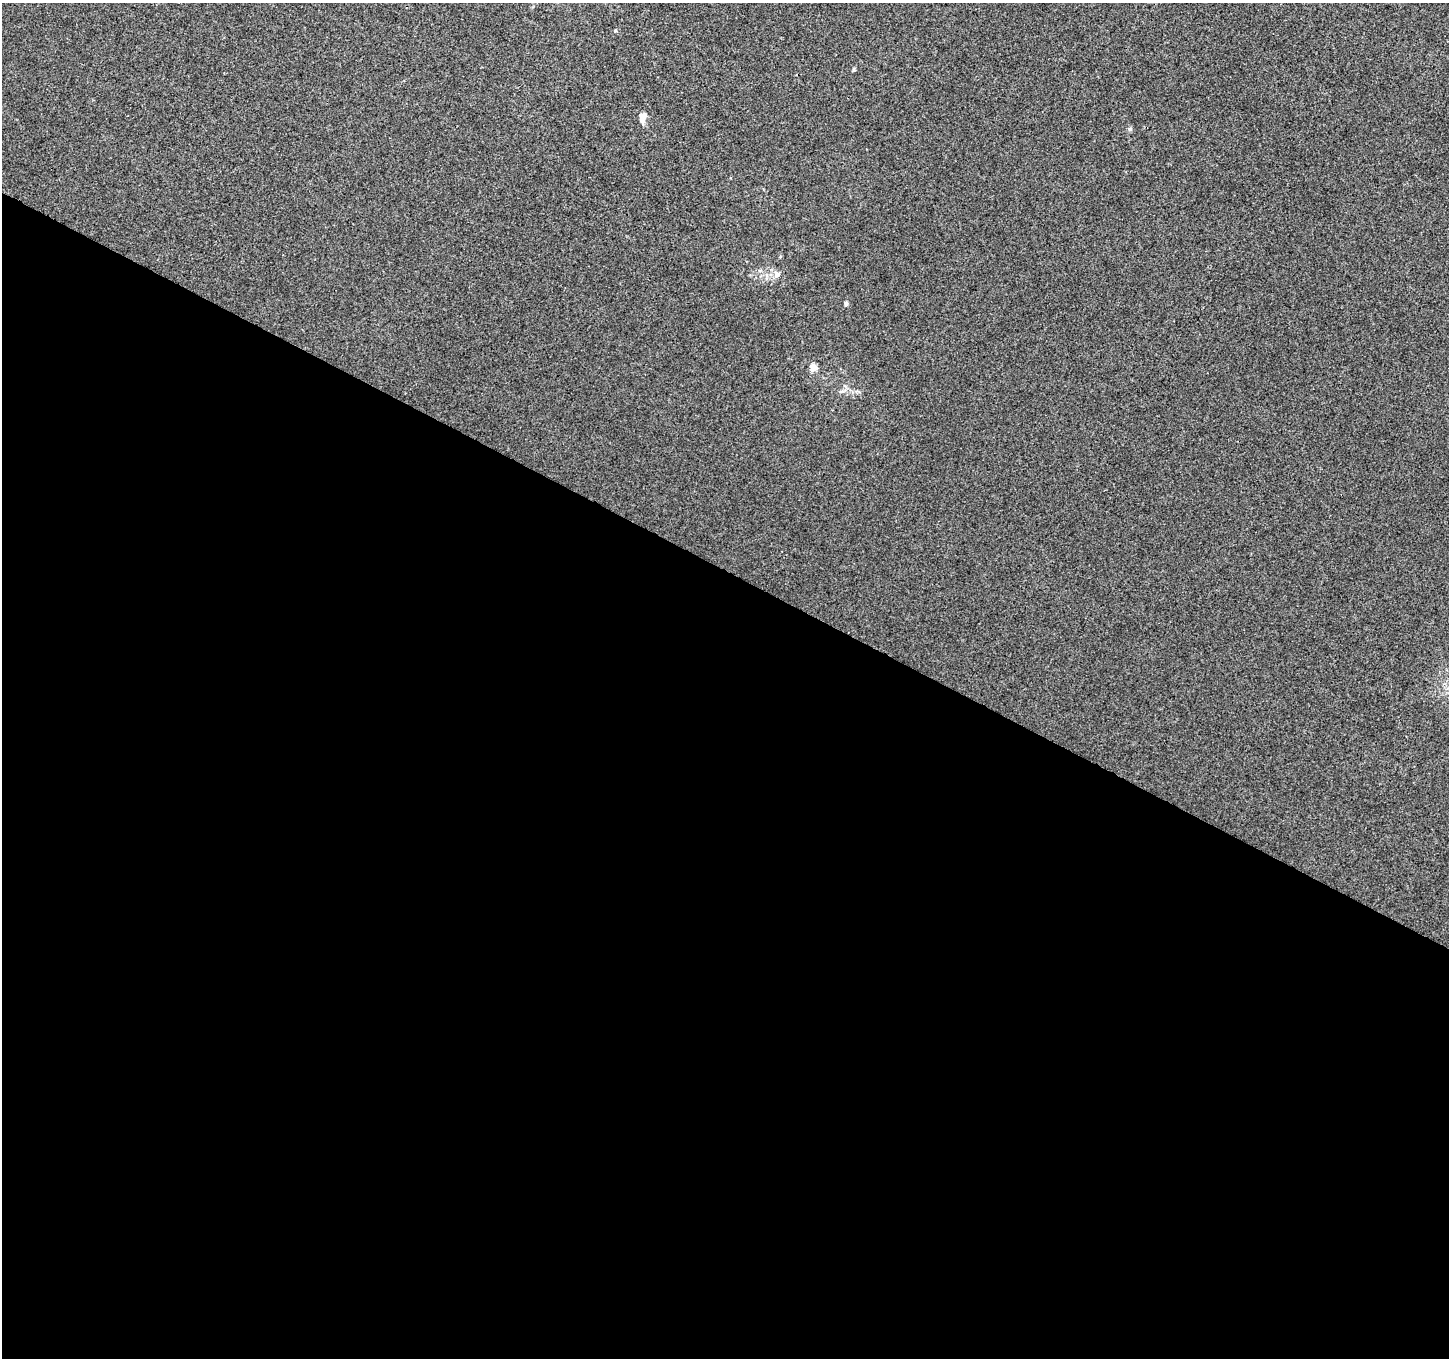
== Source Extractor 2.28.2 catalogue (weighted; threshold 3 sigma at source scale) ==
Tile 14 of 4 x 4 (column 2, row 4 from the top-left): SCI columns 1448-2894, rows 198-1553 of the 5795 x 5885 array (HDU 1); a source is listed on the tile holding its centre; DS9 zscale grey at full resolution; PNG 1451 x 1360 px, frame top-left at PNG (2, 3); no overlay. Shown black and unused: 58% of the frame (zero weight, under 3 of 4 exposures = <1% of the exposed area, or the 3 px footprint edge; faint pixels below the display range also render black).
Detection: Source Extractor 2.28.2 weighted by HDU 2 'WHT'; one run over the whole footprint, this tile lists its part. Background -1.08e-04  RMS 0.0034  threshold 0.0151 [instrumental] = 3 sigma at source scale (4.5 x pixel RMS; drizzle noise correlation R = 1.50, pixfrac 1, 0.0396/0.0396 arcsec/px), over >= 5 px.
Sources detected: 6; all 6 listed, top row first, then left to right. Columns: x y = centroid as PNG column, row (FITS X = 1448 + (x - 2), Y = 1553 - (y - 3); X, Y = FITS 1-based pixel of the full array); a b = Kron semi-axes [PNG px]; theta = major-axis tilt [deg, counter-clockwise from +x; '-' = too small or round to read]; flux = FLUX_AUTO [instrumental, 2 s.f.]
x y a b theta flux
615 31 5 3 - 0.35
642 117 14 8 -88 2.4
1130 129 5 5 - 0.61
777 274 8 7 - 1.3
846 304 4 4 - 1
813 367 9 8 - 2